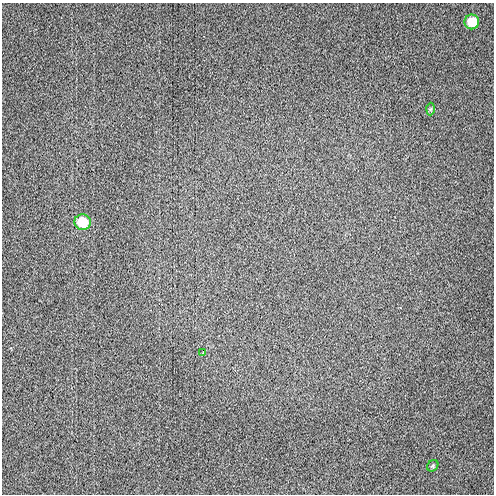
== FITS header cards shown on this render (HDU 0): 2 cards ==
NAXIS1  =                  492 / Axis length
NAXIS2  =                  492 / Axis length

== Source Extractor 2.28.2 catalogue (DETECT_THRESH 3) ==
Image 492 x 492 px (HDU 0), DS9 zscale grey, 1 PNG px = 1 image px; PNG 496 x 496 px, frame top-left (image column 1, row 492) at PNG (2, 3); each listed source drawn as its Kron ellipse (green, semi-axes under 4 px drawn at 4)
Background 26.2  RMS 2.2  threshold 6.65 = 3 sigma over >= 5 px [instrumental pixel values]
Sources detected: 5; all 5 listed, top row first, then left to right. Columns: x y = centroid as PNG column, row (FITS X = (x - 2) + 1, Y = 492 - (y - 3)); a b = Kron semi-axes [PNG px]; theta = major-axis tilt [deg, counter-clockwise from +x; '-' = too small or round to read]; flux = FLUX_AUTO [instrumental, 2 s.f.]
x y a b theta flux
472 22 7 7 - 2900
431 109 6 4 87 220
83 222 8 8 - 3900
203 353 4 2 - 350
433 466 6 5 - 230